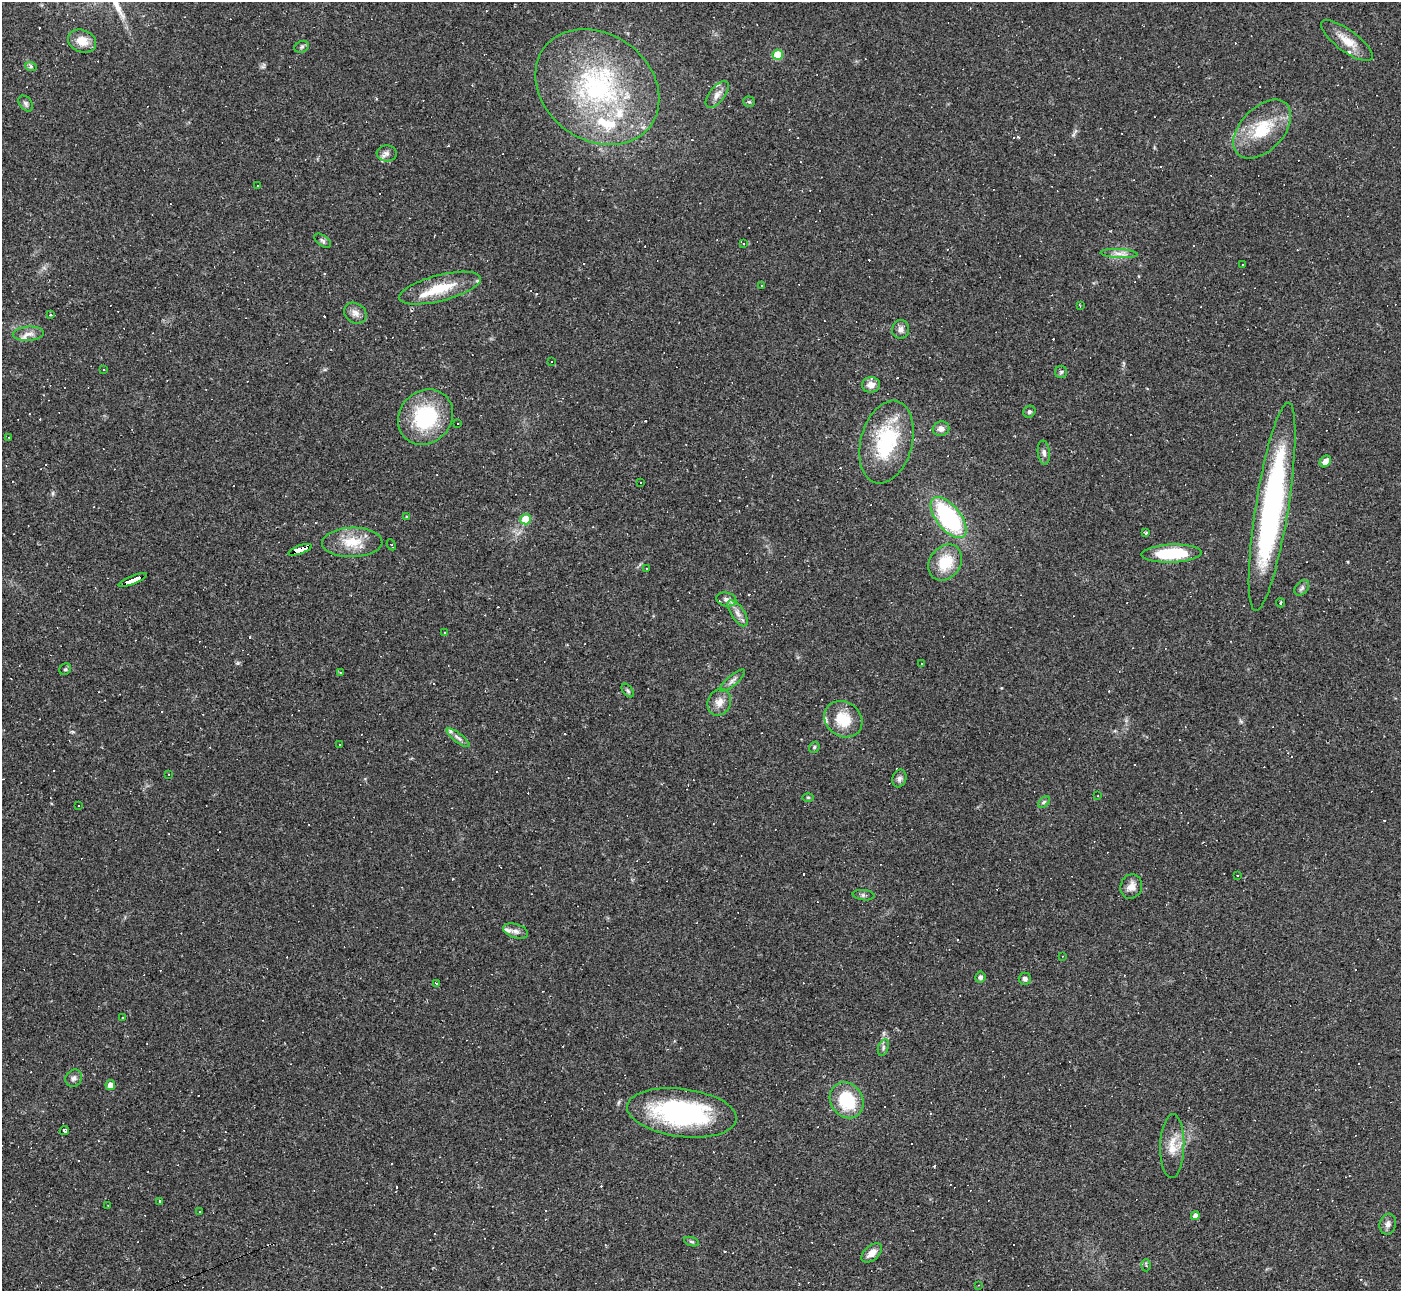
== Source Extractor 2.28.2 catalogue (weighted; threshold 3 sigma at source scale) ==
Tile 7 of 4 x 4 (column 3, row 2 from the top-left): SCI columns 2798-4196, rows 2858-4146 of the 5594 x 5585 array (HDU 1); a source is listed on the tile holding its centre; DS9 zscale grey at full resolution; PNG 1403 x 1293 px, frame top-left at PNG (2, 2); each listed source drawn as its Kron ellipse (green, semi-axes under 4 px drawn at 4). Shown black and unused: <1% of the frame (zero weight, under 2 of 3 exposures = <1% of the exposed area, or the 3 px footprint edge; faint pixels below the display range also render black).
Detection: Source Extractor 2.28.2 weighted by HDU 2 'WHT'; one run over the whole footprint, this tile lists its part. Background 0.064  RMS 0.0055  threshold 0.0248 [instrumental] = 3 sigma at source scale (4.5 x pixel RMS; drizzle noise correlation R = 1.50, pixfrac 1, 0.05/0.05 arcsec/px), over >= 5 px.
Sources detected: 189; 82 cosmic-ray / hot-pixel residue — neither listed nor drawn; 13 inside a brighter listed object's ellipse — not listed separately; the other 94 listed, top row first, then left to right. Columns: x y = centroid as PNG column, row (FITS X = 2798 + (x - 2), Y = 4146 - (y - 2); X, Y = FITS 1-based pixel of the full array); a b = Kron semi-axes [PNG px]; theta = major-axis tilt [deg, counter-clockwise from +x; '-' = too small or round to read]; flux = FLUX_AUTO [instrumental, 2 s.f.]
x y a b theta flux
82 41 14 11 -23 7.1
1347 41 31 10 -36 9
302 47 7 5 21 1.2
778 55 5 5 - 20
31 67 6 4 -19 0.89
597 87 66 53 -37 110
717 94 16 7 51 3.8
749 102 6 5 - 0.75
26 103 9 6 -51 1.5
1262 129 35 21 46 25
387 153 10 8 -4 2.3
257 186 2 2 - 0.45
323 241 9 5 -37 1.3
743 244 4 3 - 0.49
1119 254 18 4 -3 3.1
1242 265 3 3 - 2
761 285 3 2 - 0.35
440 288 42 13 14 19
1080 306 3 3 - 0.5
355 313 12 9 -33 3.5
50 315 4 3 - 0.75
901 329 9 8 - 2.8
28 334 15 7 4 3.5
552 361 2 2 - 0.54
104 369 3 2 - 0.54
1061 372 6 6 - 1.1
871 385 9 8 - 4.7
1029 412 6 5 - 1.2
425 417 29 26 47 43
458 423 3 3 - 3.8
941 429 8 7 - 3.1
9 437 3 3 - 0.48
886 442 42 25 75 45
1044 453 12 6 -83 2.1
1325 461 6 5 - 4.3
640 482 3 3 - 0.66
1272 507 105 16 81 140
406 516 3 2 - 0.92
949 518 24 12 -51 72
526 519 5 5 - 12
1146 532 4 3 - 1.1
352 542 30 15 1 14
391 545 6 4 -65 0.53
300 550 12 4 20 110
1171 554 30 9 2 29
945 562 19 15 55 16
647 569 2 2 - 0.45
133 580 15 3 22 160
1302 588 9 6 50 1.6
726 599 10 7 -15 2.5
1280 603 4 3 - 0.9
738 613 15 6 -57 3.5
444 632 3 2 - 0.43
922 663 2 2 - 0.41
65 669 6 5 - 0.89
340 673 2 2 - 0.57
732 680 16 5 40 2.7
628 691 8 4 -52 1
719 702 14 11 66 5.1
843 719 20 17 -36 15
458 738 14 4 -38 2.1
339 744 2 2 - 0.42
814 747 6 5 - 0.85
169 774 2 2 - 0.37
899 778 9 6 70 1.8
1098 796 2 2 - 0.35
808 797 5 3 - 0.6
1044 802 7 4 45 1
79 805 3 3 - 2.3
1237 876 3 2 - 0.4
1131 886 12 10 72 4.2
864 895 11 5 -7 1.3
516 931 13 7 -17 2.5
1063 956 3 2 - 0.31
980 977 5 5 - 1.5
1025 979 6 6 - 1.7
436 983 3 3 - 0.8
123 1018 3 2 - 0.61
883 1047 8 5 72 1.4
74 1078 9 8 - 2.1
110 1085 5 4 - 4.2
847 1100 19 16 -55 27
682 1113 55 24 -7 90
64 1130 5 4 - 1.9
1172 1146 32 12 88 9.7
160 1201 4 3 - 0.65
108 1205 3 2 - 0.4
200 1211 3 2 - 0.39
1195 1216 4 4 - 2.7
1388 1224 10 8 76 2.5
692 1242 8 3 -19 0.85
872 1253 12 7 41 4.9
1146 1265 6 4 -87 0.84
979 1285 3 3 - 0.39
Overlapping masked pixels (flux is a lower limit): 2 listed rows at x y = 300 550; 133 580
Unlisted compact peaks at least as high as the median listed source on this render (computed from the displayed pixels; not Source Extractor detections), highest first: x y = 238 663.